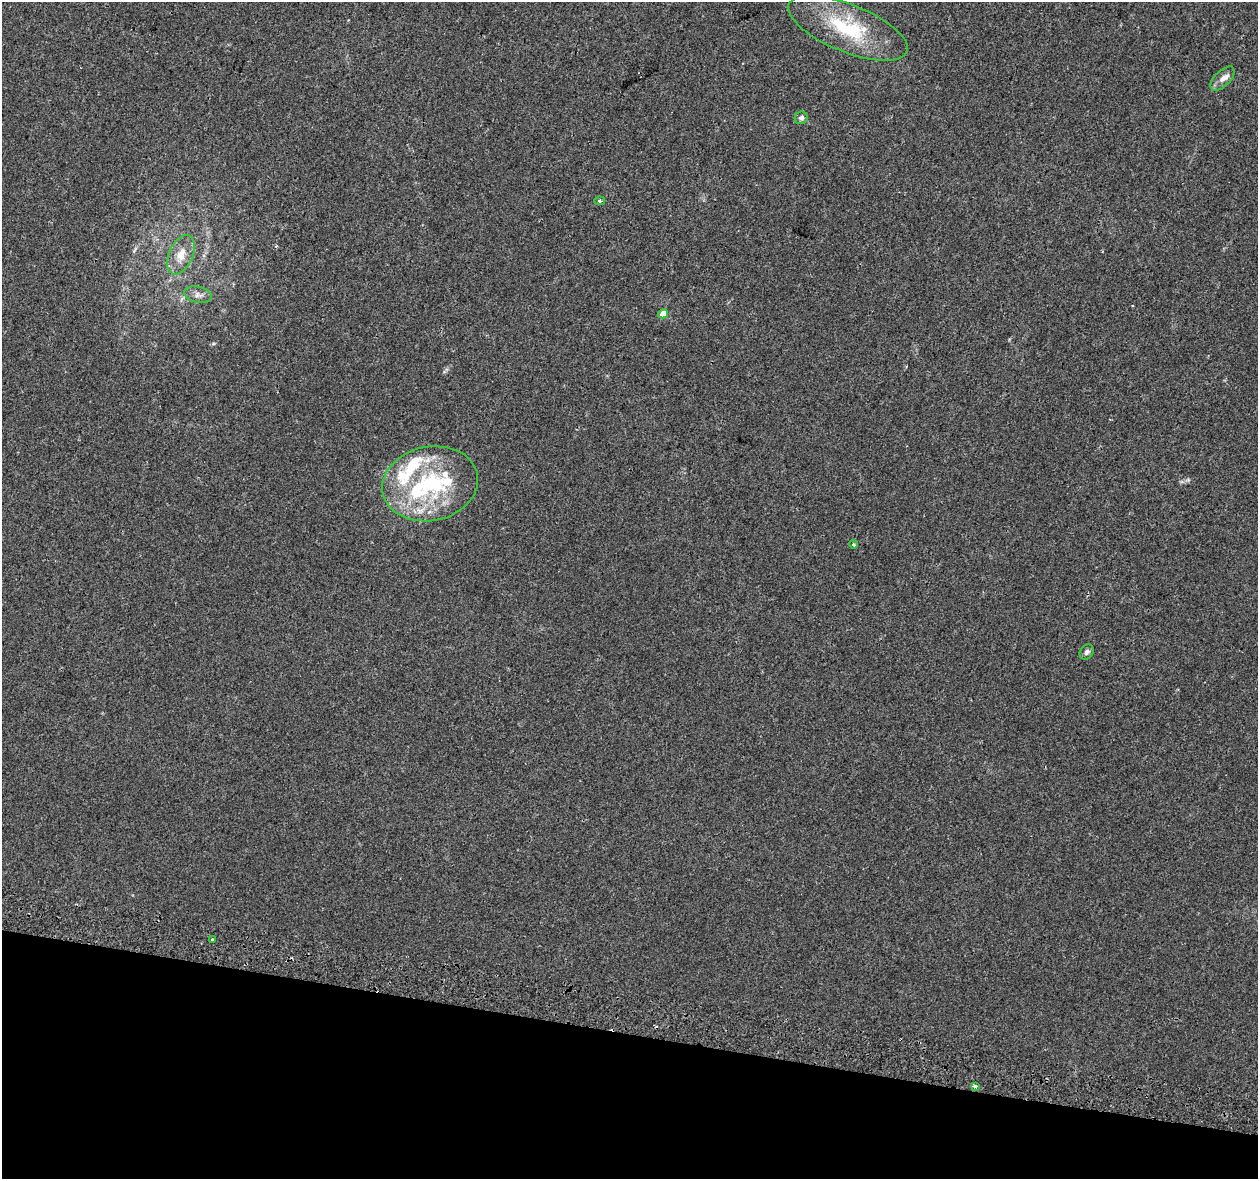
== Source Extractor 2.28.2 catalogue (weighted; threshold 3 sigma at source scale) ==
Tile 15 of 4 x 4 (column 3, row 4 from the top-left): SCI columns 2573-3828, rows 343-1519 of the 5135 x 5332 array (HDU 1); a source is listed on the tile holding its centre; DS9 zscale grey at full resolution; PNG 1260 x 1181 px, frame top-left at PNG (2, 2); each listed source drawn as its Kron ellipse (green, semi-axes under 4 px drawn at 4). Shown black and unused: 12% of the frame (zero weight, under 2 of 3 exposures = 4% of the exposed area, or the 3 px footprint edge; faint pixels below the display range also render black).
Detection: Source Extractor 2.28.2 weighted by HDU 2 'WHT'; one run over the whole footprint, this tile lists its part. Background 0.0306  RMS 0.0051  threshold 0.0229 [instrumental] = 3 sigma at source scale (4.5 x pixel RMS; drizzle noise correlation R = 1.50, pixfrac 1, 0.0396/0.0396 arcsec/px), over >= 5 px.
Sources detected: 17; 1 cosmic-ray / hot-pixel residue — neither listed nor drawn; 4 inside a brighter listed object's ellipse — not listed separately; the other 12 listed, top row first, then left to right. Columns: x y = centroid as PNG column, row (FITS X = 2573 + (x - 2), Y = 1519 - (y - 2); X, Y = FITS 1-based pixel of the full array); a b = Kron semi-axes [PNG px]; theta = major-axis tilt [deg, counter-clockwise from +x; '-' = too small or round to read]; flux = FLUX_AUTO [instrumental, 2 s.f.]
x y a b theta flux
848 28 63 23 -22 38
1222 79 15 7 44 3.6
801 118 6 6 - 1.5
599 201 5 4 - 0.77
181 255 21 12 66 7
198 295 14 8 -11 2.9
663 314 5 4 - 5.5
430 484 48 37 11 59
853 544 4 3 - 0.95
1087 652 8 6 51 1.5
212 939 4 3 - 0.67
975 1086 3 3 - 11